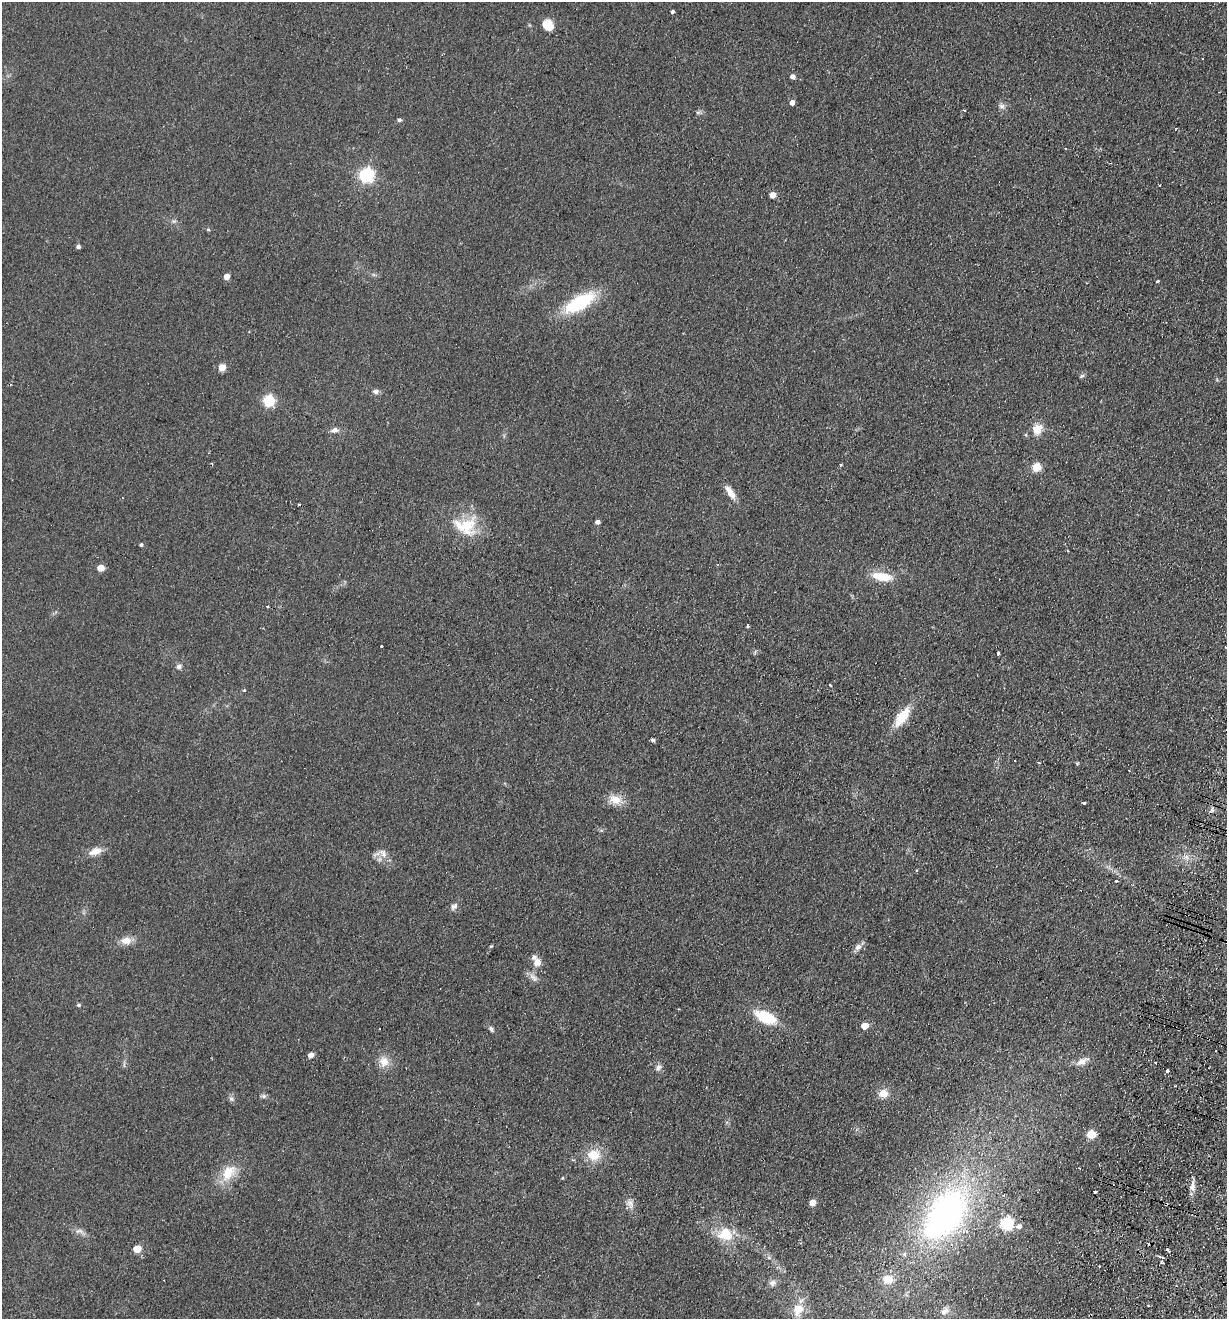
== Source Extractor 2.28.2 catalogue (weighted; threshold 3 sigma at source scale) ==
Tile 6 of 4 x 4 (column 2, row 2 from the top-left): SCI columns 1539-2763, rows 2656-3972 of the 5401 x 5311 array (HDU 1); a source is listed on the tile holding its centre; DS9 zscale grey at full resolution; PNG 1229 x 1321 px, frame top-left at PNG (2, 2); no overlay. Shown black and unused: <1% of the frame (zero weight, under 2 of 3 exposures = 3% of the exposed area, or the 3 px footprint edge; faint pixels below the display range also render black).
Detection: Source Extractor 2.28.2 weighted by HDU 2 'WHT'; one run over the whole footprint, this tile lists its part. Background 0.121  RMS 0.011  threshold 0.0499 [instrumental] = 3 sigma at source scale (4.5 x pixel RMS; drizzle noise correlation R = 1.50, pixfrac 1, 0.05/0.05 arcsec/px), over >= 5 px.
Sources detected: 105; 1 inside a brighter object's white glare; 10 cosmic-ray / hot-pixel residue — not listed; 3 inside a brighter listed object's ellipse — not listed separately; the other 91 listed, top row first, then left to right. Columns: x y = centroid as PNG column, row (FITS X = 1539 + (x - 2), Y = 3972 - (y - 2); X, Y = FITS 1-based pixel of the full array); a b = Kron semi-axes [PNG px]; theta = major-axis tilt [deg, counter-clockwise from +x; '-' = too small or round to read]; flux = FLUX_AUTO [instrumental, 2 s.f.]
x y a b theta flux
672 11 4 3 - 5.1
548 25 12 10 -56 16
793 76 4 4 - 5.8
792 102 4 4 - 7.3
1001 106 9 6 0 3.7
965 111 3 3 - 1.7
698 112 7 4 0 2
399 120 5 4 - 2.3
1176 128 3 2 - 0.87
366 175 6 6 - 260
1159 185 3 2 - 1.6
773 195 5 4 - 14
208 230 6 4 -2 1.2
78 247 5 4 - 3.2
374 275 6 4 -19 1.7
226 276 4 4 - 12
1157 281 3 3 - 2.3
579 303 29 12 30 82
222 367 5 5 - 23
1082 376 7 4 20 1.8
375 391 8 6 -2 4
268 401 5 5 - 120
1037 429 13 11 77 13
334 430 9 6 16 4.8
1026 435 5 3 - 1.3
841 464 3 3 - 1.5
1036 467 5 5 - 49
730 492 18 7 -56 11
122 498 3 2 - 0.93
597 522 4 4 - 4.9
466 526 32 25 0 42
141 545 4 4 - 2
1068 551 3 3 - 0.93
718 565 4 3 - 0.9
100 568 5 4 - 20
882 577 26 10 -9 23
267 606 3 3 - 2.1
748 626 5 3 - 1
381 646 3 3 - 2.2
998 653 4 3 - 2.5
179 666 7 6 - 3.5
830 685 3 3 - 2.7
244 690 4 3 - 2
902 717 23 9 55 31
652 740 4 4 - 3.4
1014 760 3 3 - 3
1077 763 6 4 -18 1.1
615 800 17 12 -17 14
1084 803 4 3 - 2.1
95 851 16 9 18 11
383 853 15 7 -47 7
1116 881 4 3 - 1.9
454 906 11 7 44 4.3
126 941 13 9 0 10
491 946 6 3 18 0.96
858 947 9 7 50 5.1
537 962 10 9 - 8.4
533 977 16 7 -42 6
79 1005 5 4 - 1.7
765 1017 22 10 -26 43
864 1026 5 5 - 17
491 1029 9 5 -56 2.7
311 1055 5 4 - 8.4
1082 1061 18 8 28 8.9
384 1062 15 13 -81 12
1155 1062 3 2 - 1.7
658 1068 9 8 - 4
1167 1071 4 3 - 2.4
883 1093 13 11 16 9.9
264 1096 7 6 - 2.4
231 1099 7 7 - 3
1091 1134 8 7 - 14
594 1155 17 14 -5 21
228 1173 27 17 51 26
562 1178 4 4 - 1
1192 1186 9 7 67 5.6
1095 1191 3 3 - 2.9
812 1203 5 4 - 14
630 1204 14 8 -73 6.5
1166 1204 3 3 - 2.3
945 1214 62 42 60 320
1006 1223 6 6 - 170
1019 1226 7 6 - 4.7
79 1231 13 6 -4 4.8
725 1234 16 15 - 30
137 1249 5 5 - 30
1159 1256 6 2 -19 1.4
888 1279 12 11 - 15
772 1283 9 8 - 4.4
798 1309 15 12 58 18
945 1311 14 9 40 7.2
Overlapping masked pixels (flux is a lower limit): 1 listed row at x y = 1166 1204